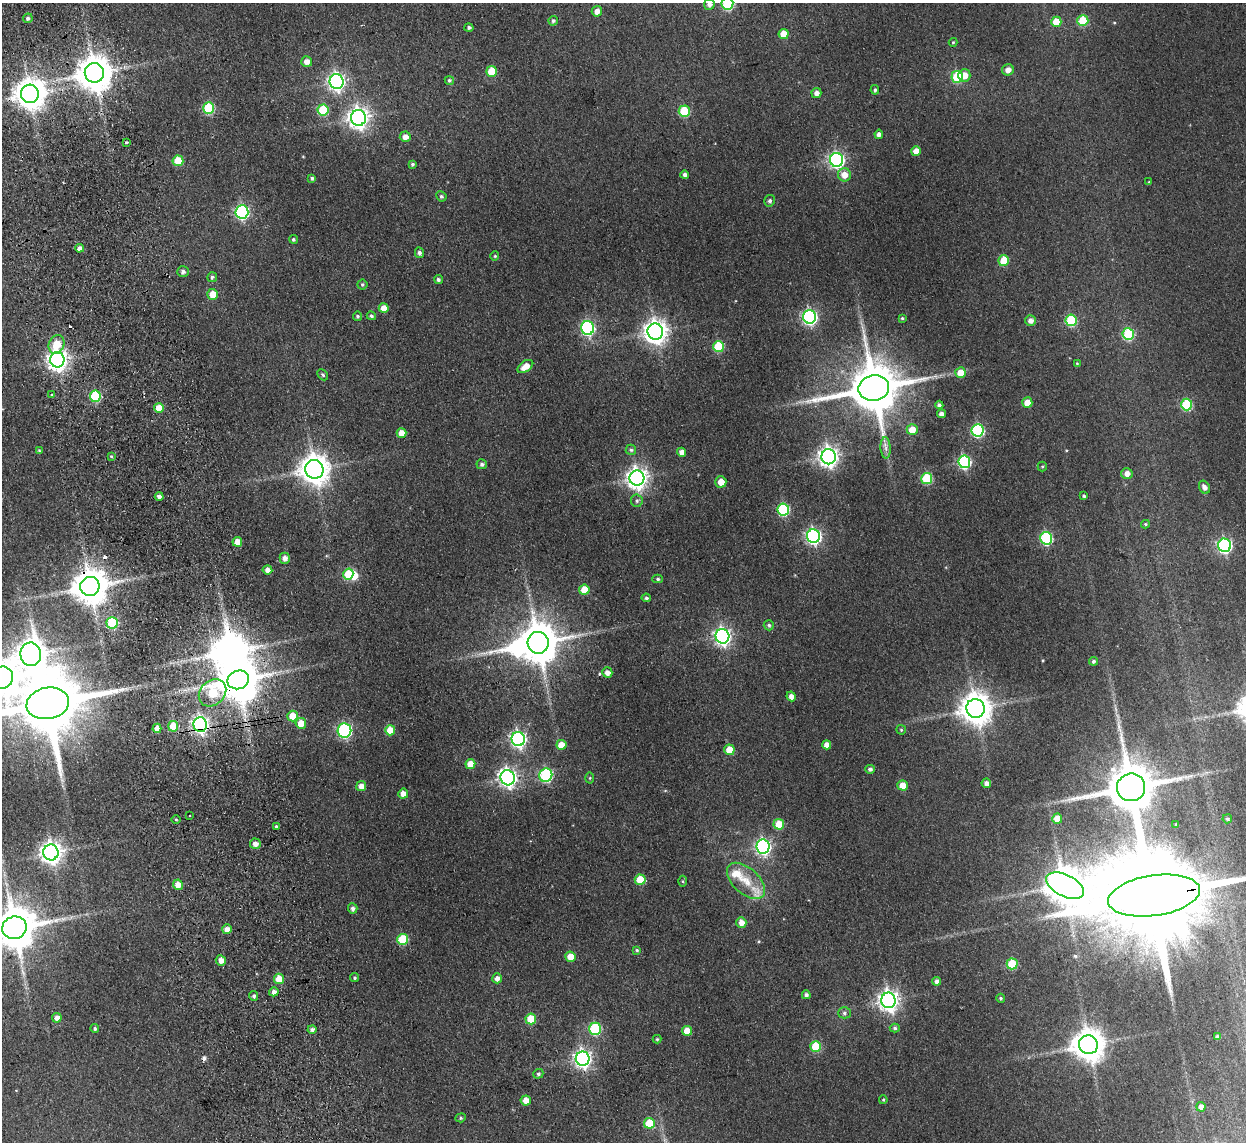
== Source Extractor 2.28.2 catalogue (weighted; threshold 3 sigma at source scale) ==
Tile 11 of 4 x 4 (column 3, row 3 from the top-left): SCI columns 2543-3786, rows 1294-2433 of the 5083 x 4981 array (HDU 1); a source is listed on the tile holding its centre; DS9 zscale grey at full resolution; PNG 1248 x 1144 px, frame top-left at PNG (2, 3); each listed source drawn as its Kron ellipse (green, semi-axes under 4 px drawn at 4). Shown black and unused: <1% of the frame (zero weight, under 2 of 3 exposures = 3% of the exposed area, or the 3 px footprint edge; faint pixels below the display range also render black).
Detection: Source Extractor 2.28.2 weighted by HDU 2 'WHT'; one run over the whole footprint, this tile lists its part. Background 0.165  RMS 0.014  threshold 0.0629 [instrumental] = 3 sigma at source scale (4.5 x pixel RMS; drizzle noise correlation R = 1.50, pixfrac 1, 0.05/0.05 arcsec/px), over >= 5 px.
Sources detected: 204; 4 inside a brighter object's white glare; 3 cosmic-ray / hot-pixel residue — neither listed nor drawn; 1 inside a brighter listed object's ellipse — not listed separately; the other 196 listed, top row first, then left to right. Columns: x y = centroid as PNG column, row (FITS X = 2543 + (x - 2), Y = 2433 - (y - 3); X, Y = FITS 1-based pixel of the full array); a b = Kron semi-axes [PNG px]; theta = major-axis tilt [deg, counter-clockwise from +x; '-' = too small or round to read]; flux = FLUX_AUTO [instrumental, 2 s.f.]
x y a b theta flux
709 4 5 5 - 5.3
727 4 6 6 - 120
597 11 5 5 - 8.1
28 18 5 4 - 3.4
553 21 5 4 - 3.1
1083 21 5 5 - 48
1056 22 5 5 - 27
469 28 4 4 - 2.6
784 34 5 5 - 23
953 42 4 4 - 1.4
307 61 5 5 - 8.1
1008 70 6 5 - 8.8
492 71 5 5 - 29
94 73 9 9 - 3100
964 75 6 6 - 13
957 77 6 5 - 58
449 80 5 4 - 2.5
337 82 7 7 - 440
875 90 5 4 - 2.6
816 93 5 5 - 6.6
30 94 9 9 - 2100
209 108 6 5 - 80
323 110 5 5 - 59
684 111 5 5 - 69
358 118 8 7 - 820
879 134 4 4 - 5.4
405 137 5 5 - 8.2
126 142 3 3 - 3
916 151 5 5 - 15
837 160 7 6 - 320
178 161 5 5 - 37
413 164 4 4 - 2.3
685 175 4 4 - 4.1
844 175 7 6 - 15
312 178 3 3 - 2.3
1149 182 3 3 - 1.3
441 196 5 5 - 2.5
770 201 6 5 - 3.5
242 212 6 6 - 220
293 239 4 4 - 2.2
79 248 4 4 - 6.1
419 253 5 4 - 3.8
495 256 4 4 - 1.6
1004 261 5 5 - 48
183 271 6 5 - 4.1
212 277 5 4 - 2.3
438 280 4 4 - 3.3
362 285 5 5 - 2.2
213 294 5 5 - 17
384 308 5 5 - 14
358 316 4 4 - 2.7
371 316 5 4 - 2.6
810 317 7 6 - 300
902 318 3 3 - 1.5
1030 320 5 5 - 6.7
1071 320 6 5 - 91
588 328 7 6 - 220
655 332 8 7 - 1100
1128 334 6 5 - 88
56 344 9 7 68 31
718 347 5 5 - 72
57 360 7 7 - 770
1077 363 4 4 - 1.4
525 366 9 5 35 15
961 373 5 5 - 23
323 375 6 4 -46 2.2
874 388 15 13 11 7900
52 395 4 3 - 1.4
95 396 6 5 - 97
1027 403 5 5 - 20
1187 404 6 5 - 100
939 405 4 4 - 3.2
159 408 5 5 - 21
942 414 4 4 - 6.5
912 430 5 5 - 20
978 430 6 6 - 170
401 433 5 5 - 14
886 448 11 5 -88 5.5
39 450 4 4 - 1.4
631 450 5 5 - 2.7
682 452 4 4 - 8.3
111 456 4 3 - 1.5
829 457 7 7 - 690
964 462 6 6 - 170
482 464 5 5 - 3.5
1042 466 5 4 - 1.7
314 469 9 9 - 1900
1127 473 5 5 - 8.7
637 478 8 7 - 800
927 478 5 5 - 77
721 482 5 5 - 14
1204 487 7 5 -59 6
159 496 4 3 - 4.8
1084 496 3 3 - 2
637 501 6 6 - 3.4
783 510 6 6 - 130
1145 524 4 4 - 1.6
813 536 7 6 - 330
1046 538 6 6 - 140
237 542 5 4 - 15
1224 545 7 6 - 280
285 558 5 5 - 6.7
267 570 5 4 - 6.9
348 574 5 5 - 44
658 579 5 4 - 2.4
90 586 10 9 - 3200
584 590 5 5 - 25
646 598 5 4 - 2.6
112 623 5 5 - 90
769 625 5 5 - 2.6
722 636 7 7 - 460
538 643 11 10 - 4600
31 654 12 10 -83 1700
1093 661 4 4 - 2.7
607 672 5 5 - 7.1
2 678 11 10 - 2200
238 680 11 9 22 4200
213 693 15 12 42 85
791 696 5 4 - 7.5
48 703 21 15 11 16000
976 708 9 9 - 2300
292 716 5 5 - 23
301 723 5 5 - 18
200 725 7 6 - 400
173 726 5 5 - 33
157 728 4 4 - 8.3
390 730 5 5 - 24
901 730 5 5 - 1.6
344 731 7 7 - 210
518 739 7 6 - 350
561 745 5 5 - 20
827 745 4 4 - 10
729 750 5 5 - 26
470 764 5 5 - 21
870 769 5 4 - 3.4
546 775 7 6 - 150
508 778 8 7 - 560
590 778 5 3 - 1.4
986 783 5 5 - 6.5
903 785 5 5 - 19
361 786 5 5 - 9
1131 787 14 14 - 7400
403 794 5 5 - 12
189 816 2 2 - 1.3
176 819 4 3 - 1.5
1057 819 5 5 - 20
1227 819 5 4 - 2.3
779 824 5 5 - 35
1176 824 3 2 - 1.4
276 826 3 3 - 3.7
255 844 5 5 - 7.8
763 847 7 6 - 330
51 852 8 7 - 910
640 880 5 5 - 38
682 881 5 3 - 1.5
746 881 23 13 -42 32
178 885 5 5 - 13
1065 886 20 10 -27 3300
1154 896 46 20 8 48000
353 908 5 4 - 4.8
741 922 5 5 - 11
14 928 12 11 - 5200
227 929 5 5 - 11
402 939 5 5 - 66
637 950 4 4 - 1.9
570 957 5 5 - 17
221 960 5 5 - 9.6
1012 964 5 5 - 57
355 978 4 4 - 2.1
497 978 5 5 - 6.4
279 979 5 5 - 23
937 981 4 4 - 5.1
274 992 5 4 - 5.4
806 995 4 4 - 3.8
254 996 5 4 - 3.3
1001 998 4 4 - 1.8
888 1000 8 7 - 770
844 1013 6 5 - 3.2
57 1018 5 4 - 7.7
531 1019 5 5 - 41
895 1028 5 4 - 2.5
95 1029 4 4 - 2.6
312 1029 4 4 - 4.4
595 1029 6 6 - 110
687 1031 5 5 - 17
1217 1037 4 4 - 4.6
657 1039 4 4 - 1.8
1088 1045 9 9 - 2300
816 1047 5 5 - 60
583 1059 7 7 - 510
538 1074 5 4 - 2.6
526 1100 5 5 - 12
883 1100 4 3 - 1.5
1201 1107 5 4 - 8.2
461 1118 5 4 - 2.1
649 1123 5 5 - 42
Overlapping masked pixels (flux is a lower limit): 4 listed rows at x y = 90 586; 238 680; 200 725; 1154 896
Isophote crosses this tile's border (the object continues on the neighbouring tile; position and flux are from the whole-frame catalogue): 6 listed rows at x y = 709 4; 727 4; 2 678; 48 703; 1154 896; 14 928